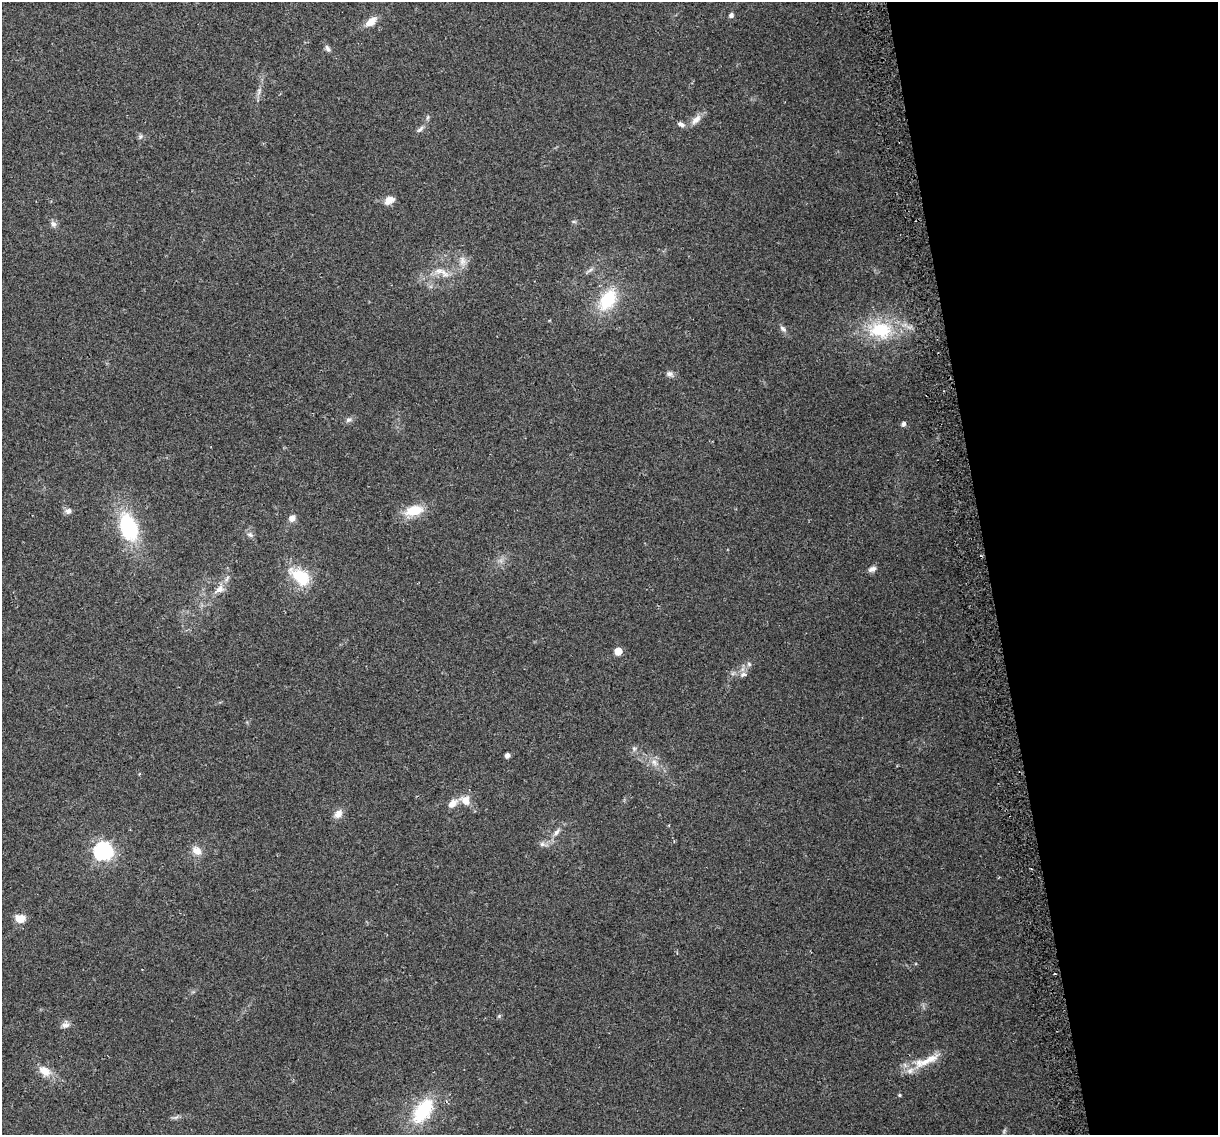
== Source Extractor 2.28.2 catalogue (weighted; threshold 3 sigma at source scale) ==
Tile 12 of 4 x 4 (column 4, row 3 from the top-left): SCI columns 3678-4893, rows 1210-2342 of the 4924 x 4639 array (HDU 1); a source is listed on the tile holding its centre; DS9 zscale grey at full resolution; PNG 1220 x 1137 px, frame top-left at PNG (2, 2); no overlay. Shown black and unused: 19% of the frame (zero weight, under 2 of 3 exposures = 2% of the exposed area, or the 3 px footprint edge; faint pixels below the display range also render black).
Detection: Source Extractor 2.28.2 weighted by HDU 2 'WHT'; one run over the whole footprint, this tile lists its part. Background 0.103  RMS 0.01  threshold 0.0454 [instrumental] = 3 sigma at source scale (4.5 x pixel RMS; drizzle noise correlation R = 1.50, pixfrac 1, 0.0396/0.0396 arcsec/px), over >= 5 px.
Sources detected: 47; all 47 listed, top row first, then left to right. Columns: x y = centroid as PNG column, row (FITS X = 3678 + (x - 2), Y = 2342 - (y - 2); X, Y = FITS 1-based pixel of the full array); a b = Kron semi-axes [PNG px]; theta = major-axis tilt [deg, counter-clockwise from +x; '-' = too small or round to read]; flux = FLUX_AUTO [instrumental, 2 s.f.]
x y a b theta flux
731 15 6 5 - 2.6
371 22 15 8 39 9.6
328 48 11 5 -63 2.7
696 120 14 8 46 7.4
681 124 10 6 -28 3.5
420 129 12 5 47 3.1
140 137 6 4 71 1.6
389 200 12 8 30 8.3
53 224 9 7 -48 3.4
462 261 12 8 -90 6.4
442 272 28 7 -23 10
607 300 24 15 58 44
783 329 10 6 -43 2.9
880 330 30 21 -3 52
669 374 10 6 -16 3.5
348 420 8 6 16 2.8
904 424 5 4 - 3
414 510 21 11 14 23
68 511 8 7 - 3.6
292 518 8 7 - 5.7
129 527 29 17 -70 72
250 535 9 6 -28 2.9
872 569 11 6 24 3.9
300 577 26 15 -38 36
219 589 15 9 35 8
618 651 5 5 - 19
749 664 7 4 -45 1.6
743 674 10 6 20 3.3
634 749 6 5 - 2.1
507 756 4 4 - 4.9
654 762 9 7 -62 4.8
465 801 12 10 -72 9.6
452 804 12 8 40 8.4
338 814 12 9 46 6.9
556 832 12 6 53 4
542 844 8 6 1 3.1
103 851 7 7 - 300
197 851 14 9 -37 8.3
20 919 9 7 3 15
1055 974 3 2 - 1.3
499 1016 6 4 47 1.3
65 1025 11 7 11 4.1
929 1060 44 9 26 20
44 1071 16 10 -29 12
899 1095 4 4 - 1
423 1111 34 19 55 50
176 1117 7 4 19 2.1